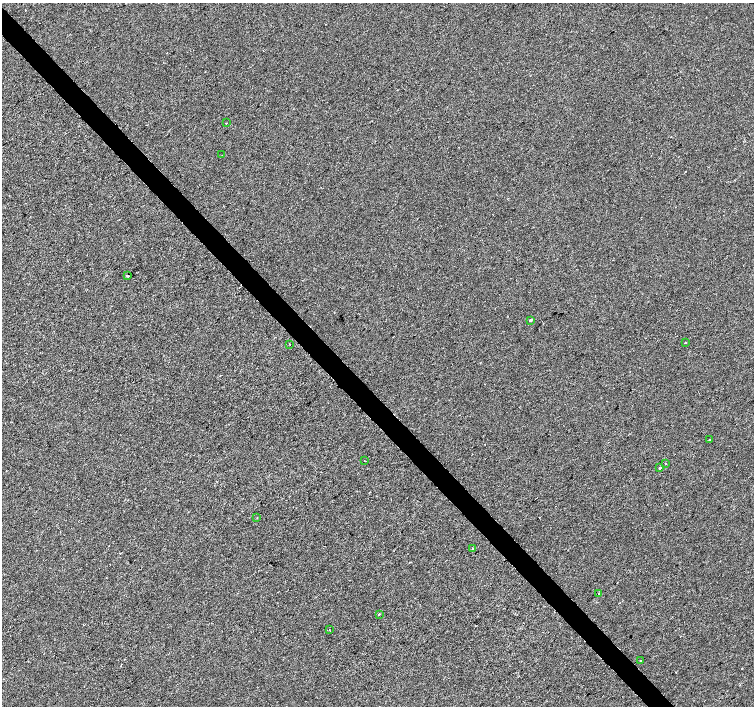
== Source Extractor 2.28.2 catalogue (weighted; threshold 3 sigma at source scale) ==
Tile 11 of 4 x 4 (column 3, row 3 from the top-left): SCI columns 3014-4517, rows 1621-3027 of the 6021 x 5991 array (HDU 1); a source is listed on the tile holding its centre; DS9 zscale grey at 2 x 2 block average (1 PNG px = mean of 2 x 2 image px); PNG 756 x 708 px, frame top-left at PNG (2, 3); each listed source drawn as its Kron ellipse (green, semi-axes under 4 px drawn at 4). Shown black and unused: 4% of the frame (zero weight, under 2 of 3 exposures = <1% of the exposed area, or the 3 px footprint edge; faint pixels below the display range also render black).
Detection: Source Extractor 2.28.2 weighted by HDU 2 'WHT'; one run over the whole footprint, this tile lists its part. Background -2.44e-04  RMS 0.0042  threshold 0.0187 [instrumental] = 3 sigma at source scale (4.5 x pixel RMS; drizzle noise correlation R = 1.50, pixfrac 1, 0.0396/0.0396 arcsec/px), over >= 5 px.
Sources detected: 18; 2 cosmic-ray / hot-pixel residue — neither listed nor drawn; the other 16 listed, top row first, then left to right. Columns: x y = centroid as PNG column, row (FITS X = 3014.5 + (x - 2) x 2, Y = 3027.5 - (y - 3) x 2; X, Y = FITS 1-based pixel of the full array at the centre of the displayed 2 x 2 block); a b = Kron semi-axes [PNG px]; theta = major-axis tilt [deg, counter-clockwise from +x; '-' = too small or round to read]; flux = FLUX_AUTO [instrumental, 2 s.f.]
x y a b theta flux
226 123 2 2 - 0.45
222 155 2 2 - 0.4
127 275 2 2 - 3.3
530 320 2 2 - 2.2
685 342 2 2 - 0.65
289 344 2 2 - 0.96
710 439 2 2 - 0.43
365 461 2 2 - 0.6
665 463 2 2 - 1.2
660 468 2 2 - 7
257 518 2 2 - 0.46
472 549 2 2 - 16
598 593 2 2 - 0.68
379 614 2 2 - 5
329 630 2 2 - 0.77
640 660 2 2 - 0.45
Diffuse or blended objects may show on this block-average render without a row.